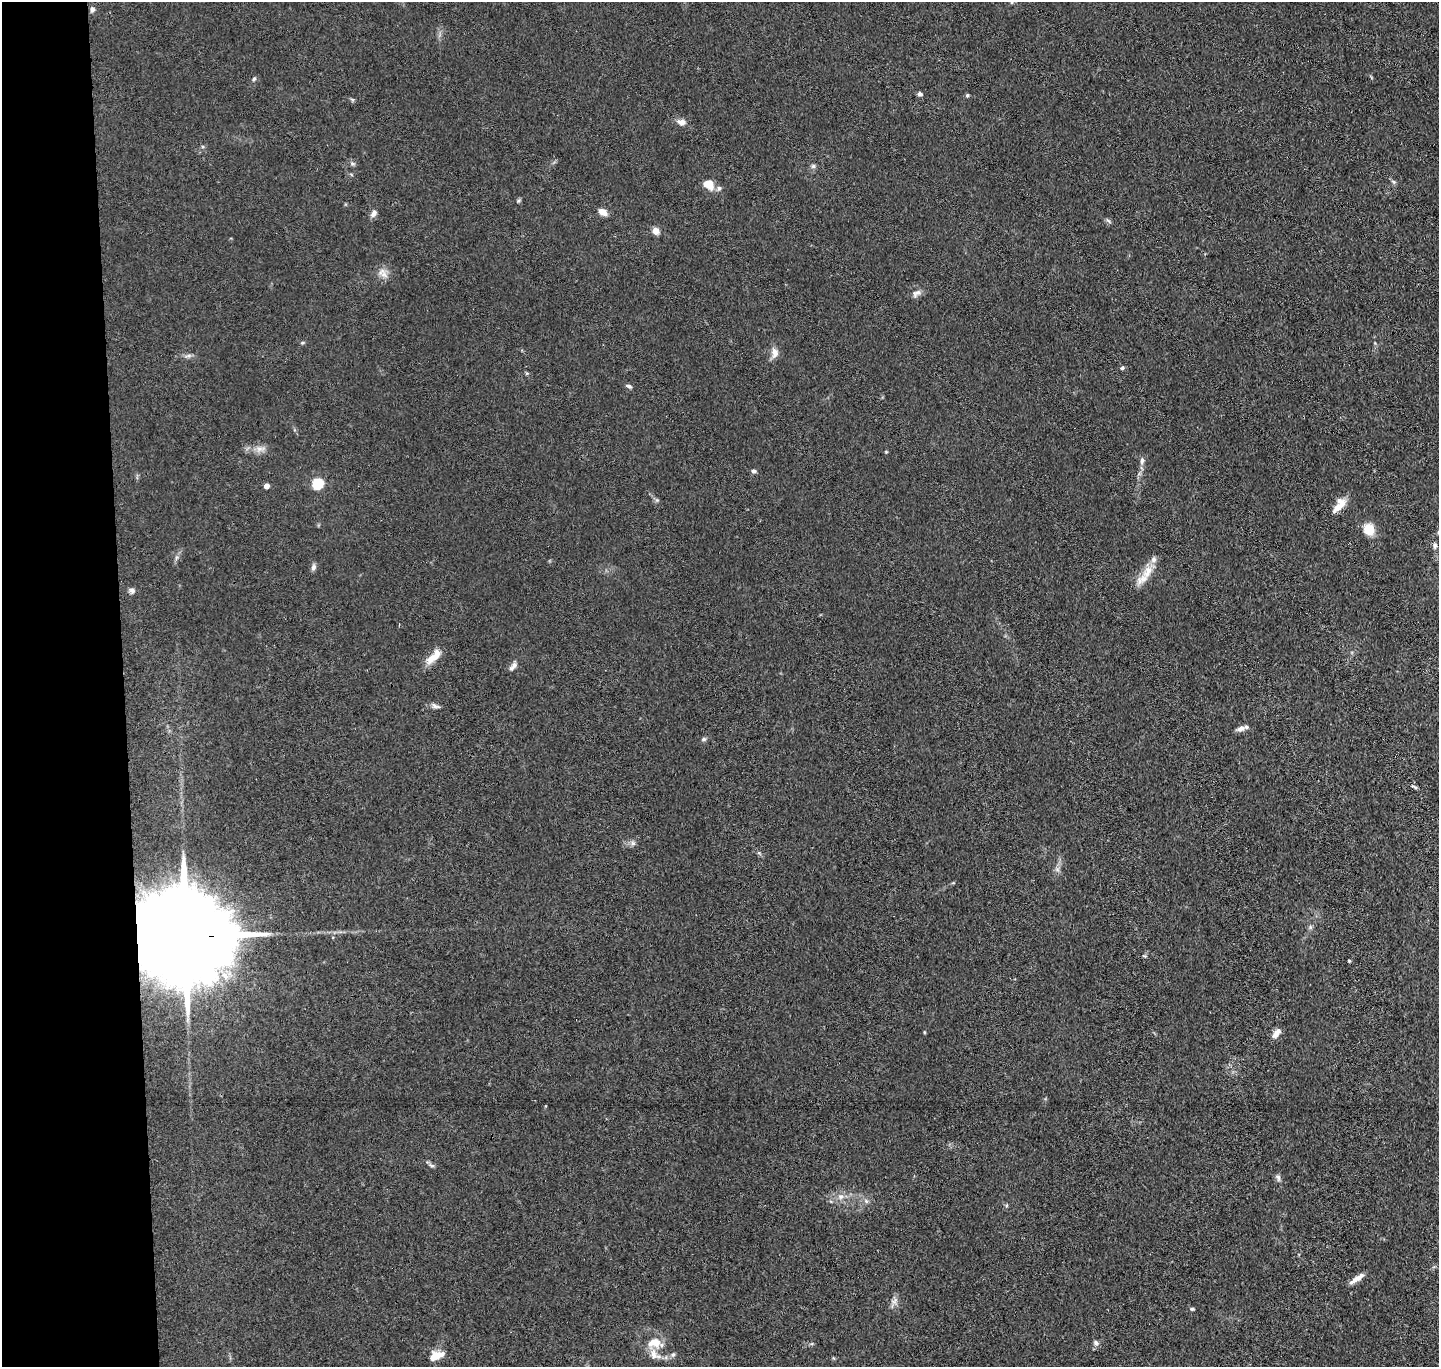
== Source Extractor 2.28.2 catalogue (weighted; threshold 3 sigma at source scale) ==
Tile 4 of 3 x 3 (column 1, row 2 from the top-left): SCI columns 57-1493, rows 1491-2855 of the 4423 x 4346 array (HDU 1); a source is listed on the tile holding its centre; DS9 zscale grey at full resolution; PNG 1441 x 1369 px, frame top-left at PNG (2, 2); no overlay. Shown black and unused: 8% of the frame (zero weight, under 3 of 4 exposures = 5% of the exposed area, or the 3 px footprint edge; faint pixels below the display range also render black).
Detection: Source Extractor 2.28.2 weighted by HDU 2 'WHT'; one run over the whole footprint, this tile lists its part. Background 0.0905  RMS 0.0073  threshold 0.0327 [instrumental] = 3 sigma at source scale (4.5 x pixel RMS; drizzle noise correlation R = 1.50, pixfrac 1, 0.05/0.05 arcsec/px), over >= 5 px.
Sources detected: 61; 4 inside a brighter listed object's ellipse — not listed separately; the other 57 listed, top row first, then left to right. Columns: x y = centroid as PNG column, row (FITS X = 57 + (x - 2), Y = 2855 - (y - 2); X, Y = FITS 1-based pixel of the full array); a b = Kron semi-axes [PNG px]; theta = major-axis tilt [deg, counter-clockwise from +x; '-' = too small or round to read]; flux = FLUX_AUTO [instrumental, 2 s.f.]
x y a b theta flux
92 9 7 5 74 2.1
254 79 6 5 - 1.2
920 94 6 5 - 1.9
967 95 5 4 - 0.96
352 100 6 4 -60 1
682 122 10 6 -16 4.5
352 164 8 4 -9 1.3
813 166 6 6 - 1.5
1394 182 7 4 -31 1.3
709 184 11 9 -38 11
602 212 8 6 -29 7.3
373 213 9 6 62 3.2
1108 221 8 3 -45 1.1
656 231 6 5 - 6.9
384 274 13 8 -39 4.8
916 293 13 7 35 3.2
302 343 6 3 18 0.87
775 353 12 8 -83 5.1
188 356 11 3 15 1.8
1122 368 6 5 - 1.2
629 386 9 4 -18 1.6
260 449 15 6 7 4.8
1142 460 11 5 81 2.3
754 471 6 5 - 1.9
318 483 6 5 - 60
266 486 4 4 - 5.1
1338 507 24 8 41 8.5
1368 529 15 13 -66 10
1435 545 9 6 89 2.1
176 558 7 4 72 1.5
313 567 8 6 75 2.3
1148 572 23 12 56 12
132 591 9 7 -48 2.3
433 657 24 9 42 10
514 665 8 7 - 2.7
435 706 13 6 -17 2.6
1241 729 11 7 17 3.8
704 739 7 5 15 1.4
1415 787 8 3 -28 1.2
633 843 7 6 - 1.9
1057 869 7 5 -45 1.7
1310 927 7 4 -89 1.3
184 936 41 20 -1 27000
1144 956 5 4 - 0.91
1349 961 3 3 - 0.83
924 1032 5 3 - 0.6
1276 1033 14 7 54 4.8
1278 1178 10 5 -78 1.9
841 1197 9 6 2 3.3
866 1201 5 5 - 1.5
1357 1278 19 5 33 5.5
894 1301 11 7 33 3.2
1192 1309 5 4 - 1
655 1343 18 12 2 11
1096 1343 7 6 - 1.9
673 1355 6 5 - 1.5
436 1356 18 9 22 9.5
Overlapping masked pixels (flux is a lower limit): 1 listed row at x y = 184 936